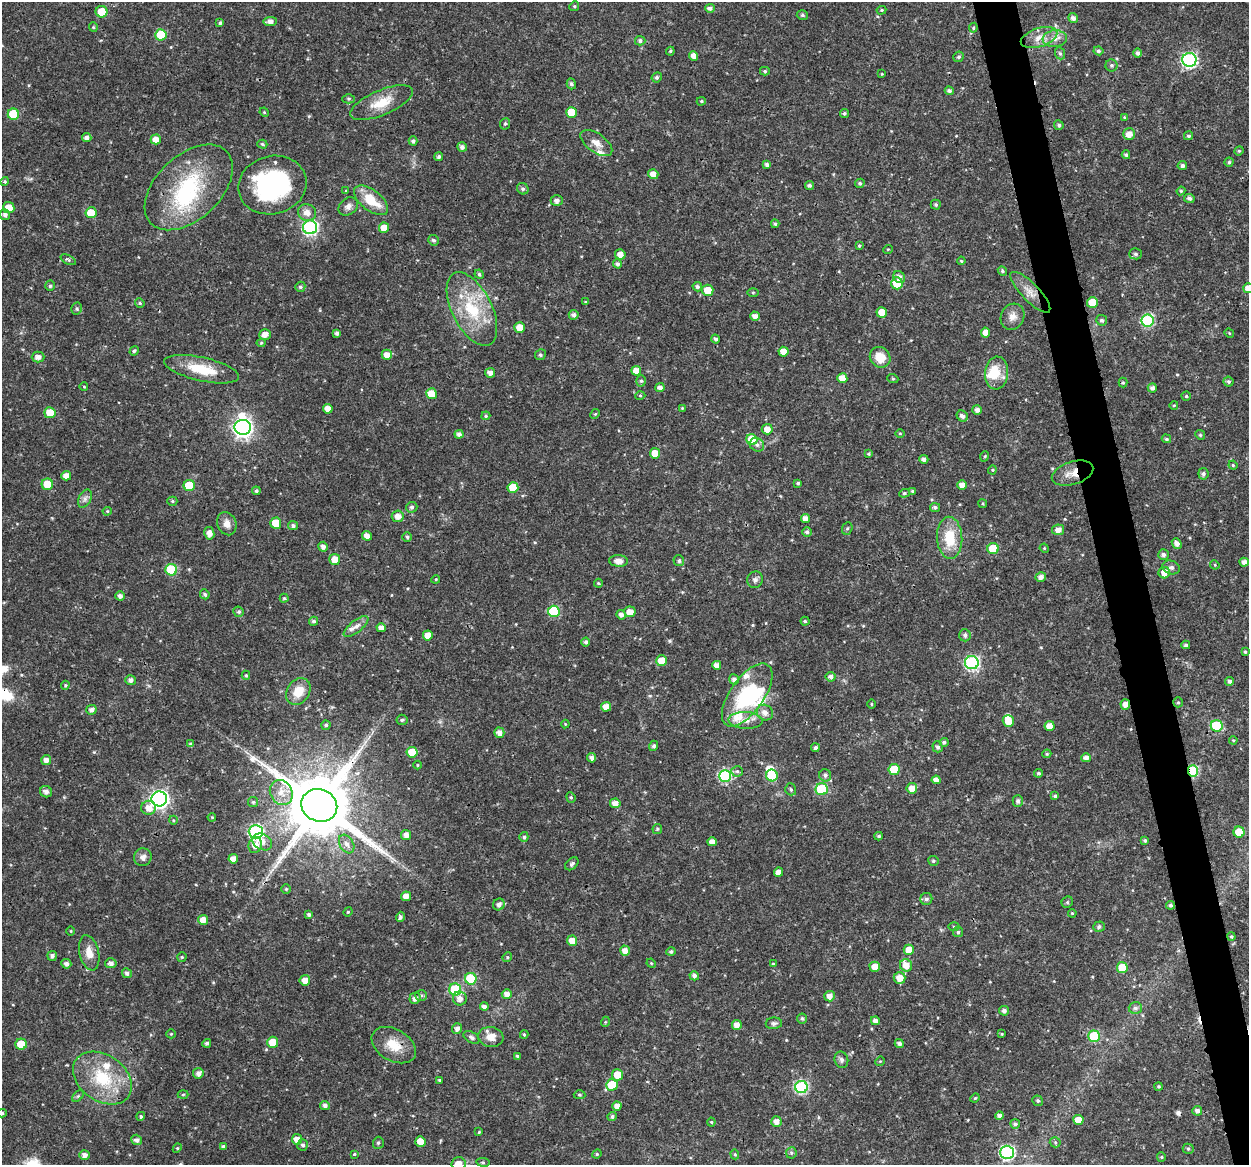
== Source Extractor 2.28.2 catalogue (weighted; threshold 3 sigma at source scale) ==
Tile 6 of 4 x 4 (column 2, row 2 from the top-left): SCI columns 1248-2494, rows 2364-3526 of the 4991 x 4774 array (HDU 1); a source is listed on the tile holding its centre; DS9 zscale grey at full resolution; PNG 1251 x 1167 px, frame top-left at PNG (2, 2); each listed source drawn as its Kron ellipse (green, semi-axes under 4 px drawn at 4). Shown black and unused: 3% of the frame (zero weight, under 3 of 4 exposures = <1% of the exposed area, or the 3 px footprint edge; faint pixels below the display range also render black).
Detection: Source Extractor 2.28.2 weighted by HDU 2 'WHT'; one run over the whole footprint, this tile lists its part. Background 0.0238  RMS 0.0018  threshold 0.00808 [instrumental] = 3 sigma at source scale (4.5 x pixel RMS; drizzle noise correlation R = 1.50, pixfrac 1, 0.0396/0.0396 arcsec/px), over >= 5 px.
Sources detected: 412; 4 inside a brighter object's white glare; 2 cosmic-ray / hot-pixel residue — neither listed nor drawn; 9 inside a brighter listed object's ellipse — not listed separately; the other 397 listed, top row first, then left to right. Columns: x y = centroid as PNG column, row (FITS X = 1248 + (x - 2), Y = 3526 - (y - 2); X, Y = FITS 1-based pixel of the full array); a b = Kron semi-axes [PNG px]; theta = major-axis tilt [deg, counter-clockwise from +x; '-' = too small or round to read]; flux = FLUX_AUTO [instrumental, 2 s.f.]
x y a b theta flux
574 6 5 4 - 0.26
710 8 5 4 - 0.66
881 10 5 4 - 0.23
102 12 6 6 - 2.9
802 15 6 4 -14 0.32
1073 18 5 4 - 0.71
270 21 6 4 5 1.1
220 23 4 3 - 0.31
93 27 5 4 - 0.19
973 28 5 4 - 0.22
161 35 5 5 - 6.8
1039 38 19 9 18 2.1
1055 39 12 8 6 1.3
640 41 5 5 - 0.45
670 51 4 3 - 0.21
1098 51 5 4 - 0.35
1060 53 6 5 - 0.32
1138 53 4 4 - 0.55
694 56 5 4 - 1.3
958 57 5 5 - 0.32
1189 60 7 7 - 33
1111 65 6 6 - 0.35
765 71 5 4 - 0.25
882 74 4 3 - 0.14
657 77 5 5 - 0.39
571 84 5 4 - 0.44
949 91 5 4 - 0.47
349 99 6 4 0 0.28
701 101 5 4 - 0.22
381 103 34 12 23 4
264 112 5 4 - 0.18
571 112 5 5 - 3.3
844 113 4 4 - 0.32
13 114 5 5 - 6.5
1124 117 4 3 - 0.15
505 124 6 5 - 0.31
1059 125 5 4 - 0.41
1129 134 6 5 - 1.3
1188 136 4 4 - 0.32
87 138 5 4 - 0.73
156 139 5 5 - 1.4
413 141 4 4 - 0.42
596 143 18 9 -35 1.6
262 144 5 4 - 0.23
462 147 5 4 - 0.72
1239 151 5 4 - 0.23
1126 155 4 4 - 0.36
439 157 4 4 - 0.4
1229 162 4 4 - 0.24
767 165 4 4 - 0.6
1182 166 4 4 - 0.52
653 174 5 5 - 1.3
5 182 4 4 - 0.26
860 183 5 4 - 0.31
272 185 34 29 14 23
809 185 4 4 - 0.43
189 187 52 32 43 17
523 189 6 5 - 0.47
346 191 3 3 - 0.14
1181 191 4 4 - 0.21
1189 198 5 4 - 0.54
371 200 20 10 -38 4.3
557 201 6 5 - 0.71
936 205 5 5 - 0.29
348 206 10 8 36 0.87
9 208 6 5 - 1.9
91 213 5 5 - 3.5
307 213 9 8 - 1.3
5 215 5 5 - 0.54
775 224 4 4 - 0.26
310 227 7 7 - 32
384 228 5 5 - 1.8
433 240 5 5 - 0.41
859 246 4 3 - 0.24
888 249 5 3 - 0.13
620 254 5 5 - 1.3
1136 254 6 5 - 0.43
68 260 8 4 -25 0.33
961 261 4 3 - 0.18
617 264 4 4 - 0.47
1002 271 5 4 - 0.26
479 274 5 4 - 0.26
899 277 6 5 - 0.71
897 283 6 6 - 3.7
50 286 5 4 - 0.34
300 287 5 5 - 0.34
697 287 5 4 - 0.45
1248 288 5 5 - 1.4
708 290 5 5 - 2.8
753 292 5 3 - 0.19
1030 292 27 8 -46 2.1
585 302 4 3 - 0.18
1092 302 5 5 - 3.5
140 303 5 4 - 0.24
77 309 6 5 - 0.3
472 309 40 20 -63 9.5
882 312 5 5 - 2.1
574 315 5 5 - 0.54
755 316 4 4 - 0.9
1013 317 13 11 64 1.4
1102 320 5 5 - 0.39
1148 321 6 6 - 18
520 327 5 5 - 2
337 333 4 3 - 0.54
986 333 5 4 - 1.4
1229 333 5 4 - 0.19
265 335 6 5 - 1.3
715 339 4 4 - 0.43
261 343 4 4 - 0.21
134 351 5 4 - 0.33
784 352 5 5 - 1.8
387 355 5 5 - 1.3
540 355 5 5 - 0.36
38 357 6 5 - 0.98
880 357 11 9 -46 2.7
202 369 38 11 -13 5.7
636 371 5 5 - 1.6
490 373 5 5 - 0.86
997 373 16 11 85 2.6
842 378 5 5 - 1.9
893 379 5 3 - 0.18
641 381 5 5 - 0.33
1228 382 5 5 - 0.32
1123 383 5 4 - 0.24
84 387 4 3 - 0.14
660 387 5 4 - 0.74
1152 388 4 4 - 0.62
431 394 5 5 - 2.9
640 396 5 3 - 0.17
1186 396 4 4 - 0.25
1174 405 4 3 - 0.14
682 408 4 4 - 0.14
328 409 5 4 - 1.4
977 410 5 4 - 0.82
50 413 5 5 - 2.7
595 414 5 4 - 0.2
486 416 4 4 - 0.22
962 416 6 5 - 0.64
243 427 8 7 - 72
767 429 5 5 - 1.5
459 434 4 4 - 0.71
900 434 4 3 - 0.17
1200 435 5 4 - 0.23
752 439 5 5 - 4.3
1166 439 5 4 - 0.25
757 445 7 6 - 0.58
655 453 5 5 - 2
869 454 4 3 - 0.24
985 456 5 3 - 0.19
924 459 4 4 - 0.66
1233 465 4 4 - 0.18
992 470 4 4 - 0.2
1073 473 21 11 18 2.2
1203 474 6 5 - 0.44
66 476 5 4 - 1.3
798 483 3 3 - 0.25
47 484 5 5 - 3.2
189 485 5 5 - 4.9
962 485 5 4 - 1.4
513 487 5 5 - 3.5
256 491 4 4 - 0.33
913 491 4 4 - 0.35
904 493 5 4 - 0.27
85 499 10 6 64 0.67
172 501 5 4 - 0.25
983 504 4 3 - 0.2
412 507 5 5 - 0.45
935 507 5 4 - 0.42
107 511 4 4 - 0.21
398 516 6 5 - 1.3
805 518 4 4 - 1
276 523 5 5 - 3.6
227 524 12 9 -67 1.2
293 526 5 4 - 0.43
847 528 6 5 - 0.27
1058 530 6 5 - 1.1
807 532 5 5 - 0.47
209 533 6 5 - 1.2
367 536 5 4 - 1.2
407 537 5 4 - 0.32
950 538 21 12 -87 5.4
1177 543 6 4 -50 0.79
323 547 5 4 - 0.82
1044 548 5 4 - 0.18
993 549 5 5 - 5.8
1163 555 5 5 - 0.54
335 559 5 5 - 1.9
618 561 9 5 -3 1.5
679 561 5 5 - 0.36
1244 562 4 4 - 0.87
1215 565 5 4 - 0.18
1171 567 9 6 -18 0.59
171 570 6 6 - 9.9
1164 573 6 5 - 1.5
1041 577 5 5 - 0.87
436 579 4 3 - 0.18
755 580 8 7 - 0.61
598 583 4 4 - 0.2
205 594 5 4 - 0.42
120 596 4 4 - 0.8
284 598 4 4 - 0.25
554 611 6 5 - 12
239 612 5 5 - 0.34
630 612 5 5 - 1.6
621 615 5 4 - 0.7
314 621 4 4 - 0.41
805 621 4 4 - 0.24
356 626 15 6 38 1
381 628 4 4 - 1.1
428 635 5 5 - 1.6
965 635 6 5 - 0.55
586 642 4 4 - 0.4
1186 645 4 3 - 0.35
1245 652 3 3 - 0.22
662 661 5 5 - 3
972 663 7 6 - 28
717 665 4 4 - 1.2
246 675 4 4 - 0.24
831 677 5 5 - 0.67
734 679 5 5 - 0.76
131 680 5 5 - 0.64
1229 681 4 4 - 0.49
65 685 4 3 - 0.23
298 691 14 11 54 3.2
747 695 36 17 55 13
1178 702 5 4 - 0.23
872 704 5 3 - 0.16
1125 704 5 5 - 1
606 707 5 5 - 1.6
91 710 5 5 - 0.75
765 713 8 7 - 1.1
402 720 5 5 - 0.28
746 720 17 8 -3 1.6
1008 721 6 5 - 2.3
565 724 4 4 - 0.17
326 725 4 4 - 0.34
1050 726 5 5 - 1.6
1217 726 6 6 - 11
499 733 5 5 - 1.1
1233 740 4 3 - 0.16
944 742 4 4 - 0.37
191 744 3 3 - 0.44
654 746 5 4 - 0.45
938 747 5 5 - 0.46
815 748 4 4 - 0.42
412 752 5 5 - 3.9
1047 754 4 3 - 0.23
592 758 5 4 - 0.71
1086 758 4 4 - 0.81
46 760 5 5 - 0.9
418 765 4 3 - 0.16
894 769 5 5 - 4.4
737 771 5 5 - 0.36
1193 771 6 5 - 16
1039 773 4 4 - 0.27
772 775 6 5 - 5.8
825 775 6 6 - 0.52
725 776 6 6 - 20
936 780 4 4 - 1
912 788 5 5 - 1.5
791 789 6 5 - 0.36
822 789 6 6 - 13
46 792 6 5 - 0.75
281 792 13 11 -60 2.1
1055 796 4 3 - 0.34
571 797 5 4 - 0.24
159 799 7 7 - 66
1018 801 6 5 - 0.48
253 802 5 5 - 0.28
615 803 5 5 - 1.3
319 805 18 16 -21 1800
149 808 7 7 - 1.6
212 817 4 3 - 0.15
173 820 4 3 - 0.16
657 829 5 4 - 0.24
256 832 7 7 - 28
1239 832 5 5 - 4.2
406 835 5 5 - 0.92
879 836 4 3 - 0.32
524 837 5 4 - 0.37
1145 840 4 4 - 0.31
262 842 10 7 -29 1.3
712 842 5 4 - 1.1
347 844 10 7 -59 0.96
255 845 8 6 71 1.6
143 857 9 9 - 0.88
233 859 5 4 - 1.2
933 861 5 5 - 0.29
572 864 8 5 42 0.43
778 872 4 4 - 1.1
286 889 4 4 - 0.26
406 896 5 4 - 1.2
926 899 6 6 - 0.5
1067 902 6 5 - 0.29
499 904 6 5 - 0.73
1170 905 4 4 - 0.37
348 912 5 4 - 0.21
1072 913 4 4 - 0.18
309 914 4 3 - 0.39
400 917 5 4 - 0.34
203 920 5 5 - 1.6
954 927 5 3 - 0.17
1099 927 6 5 - 0.46
71 931 4 3 - 0.15
958 932 5 5 - 0.31
1231 936 4 3 - 0.25
572 941 5 5 - 1.8
909 950 5 5 - 2.1
625 951 5 5 - 1.2
671 951 4 4 - 0.4
89 953 18 9 -76 1.9
52 956 5 4 - 0.57
182 957 5 4 - 0.19
507 957 5 4 - 0.23
111 963 5 5 - 0.75
651 963 5 4 - 0.19
66 964 5 5 - 0.62
773 964 4 4 - 0.2
906 965 6 6 - 1.6
875 967 5 5 - 1.6
1122 968 5 5 - 4.1
127 973 5 4 - 0.53
694 976 5 4 - 0.57
899 978 6 5 - 1.7
471 979 6 5 - 7.9
305 980 5 5 - 1.4
455 990 6 6 - 12
507 994 5 4 - 1
421 995 6 5 - 0.33
830 996 5 5 - 1.1
415 998 6 5 - 0.84
460 998 7 7 - 0.98
484 1006 4 4 - 0.68
1135 1008 6 6 - 0.48
1004 1011 5 4 - 0.56
802 1019 5 5 - 0.33
875 1021 4 4 - 0.76
605 1022 5 3 - 0.16
774 1023 8 6 5 0.48
737 1025 5 5 - 1.3
457 1029 5 5 - 0.81
171 1034 5 4 - 0.2
1002 1034 4 3 - 0.16
524 1035 4 4 - 0.22
1094 1036 6 6 - 9.8
471 1037 9 5 -33 0.49
491 1037 12 10 -8 1.7
273 1042 5 5 - 2.9
207 1043 4 4 - 0.39
21 1044 5 5 - 4.2
899 1044 4 4 - 0.57
394 1045 24 16 -30 3.6
517 1056 4 4 - 0.24
841 1060 8 6 -74 0.5
880 1061 5 4 - 0.18
198 1073 5 5 - 0.85
617 1075 5 5 - 2.5
102 1078 32 23 -35 9
439 1080 4 3 - 0.23
612 1085 5 5 - 5.7
1159 1086 4 4 - 0.25
801 1087 6 6 - 21
183 1095 5 3 - 0.18
579 1095 6 4 -3 0.26
78 1096 7 4 44 0.31
975 1098 5 3 - 0.17
1038 1101 5 5 - 0.39
325 1105 5 4 - 0.6
617 1106 4 4 - 1.1
1197 1111 5 4 - 0.66
2 1113 4 4 - 0.26
141 1116 4 4 - 0.32
999 1116 4 4 - 0.65
612 1117 4 4 - 0.42
1078 1120 5 5 - 2.1
776 1121 5 5 - 1.1
711 1122 4 4 - 0.19
1015 1124 5 4 - 0.44
479 1132 4 3 - 0.17
297 1139 5 5 - 1.2
136 1140 5 5 - 0.61
420 1142 5 5 - 2.2
1055 1142 5 5 - 0.27
378 1143 6 5 - 0.34
303 1145 5 5 - 0.47
223 1146 4 4 - 0.44
177 1148 4 4 - 0.22
1188 1149 5 5 - 0.28
1007 1152 7 6 - 29
791 1153 5 5 - 0.3
354 1154 3 3 - 0.16
597 1154 5 4 - 0.22
735 1154 5 4 - 0.23
84 1155 5 4 - 0.89
1161 1157 5 4 - 0.21
483 1162 7 3 -9 0.23
458 1164 7 6 - 1.7
Overlapping masked pixels (flux is a lower limit): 5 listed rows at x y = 1073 473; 1125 704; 1193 771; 319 805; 394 1045
Isophote crosses this tile's border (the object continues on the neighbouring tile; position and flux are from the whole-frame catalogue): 3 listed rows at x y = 1248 288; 2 1113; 458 1164